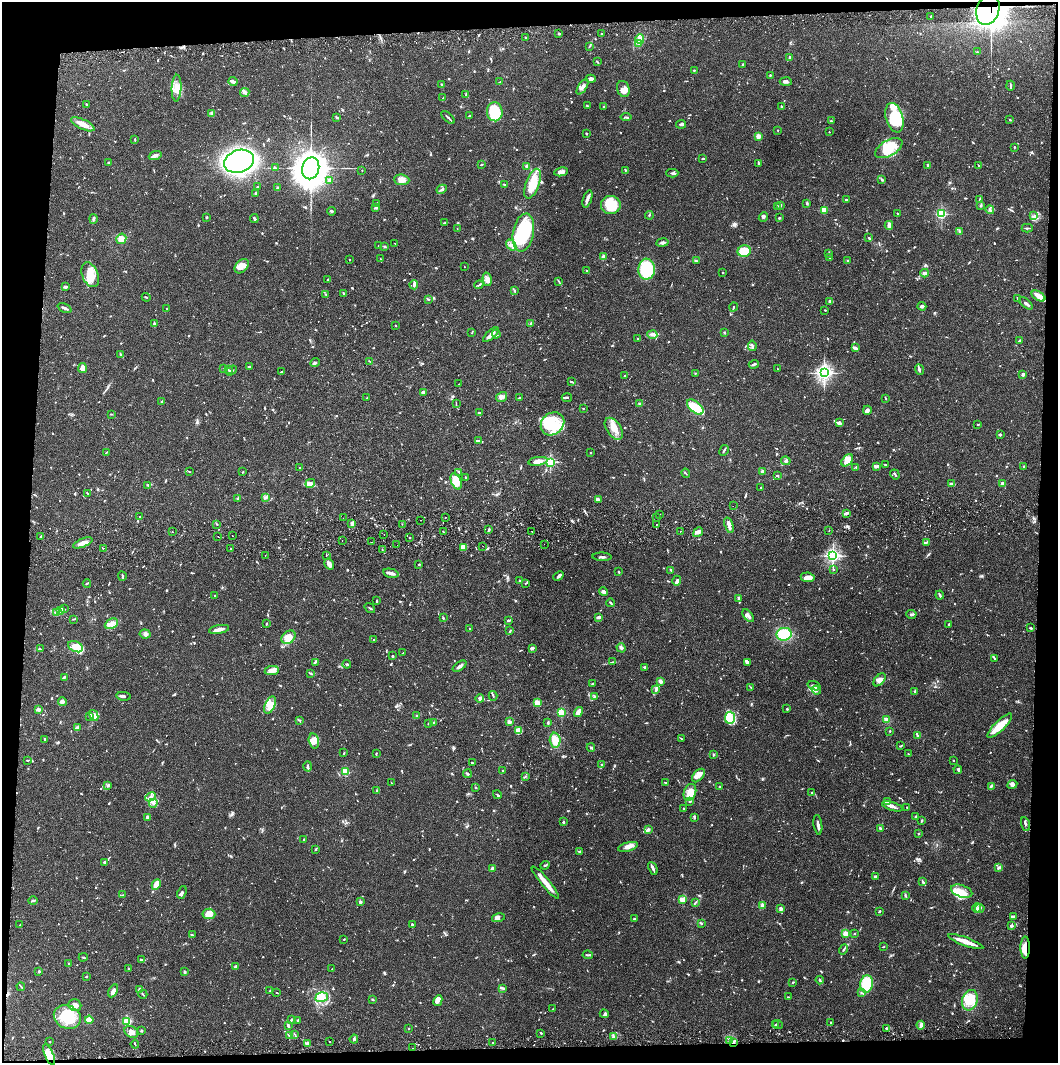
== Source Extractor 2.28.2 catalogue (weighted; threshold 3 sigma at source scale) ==
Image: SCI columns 5-4226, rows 57-4297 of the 4233 x 4354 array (HDU 1 of 3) = the unmasked area's bounding box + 8 px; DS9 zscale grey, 4 x 4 block average (1 PNG px = mean of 4 x 4 image px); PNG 1060 x 1065 px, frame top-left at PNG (2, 2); each listed source drawn as its Kron ellipse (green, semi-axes under 4 px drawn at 4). Shown black and unused: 8% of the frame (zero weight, under 2 of 3 exposures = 3% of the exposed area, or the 3 px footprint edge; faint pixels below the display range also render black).
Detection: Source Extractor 2.28.2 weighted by HDU 2 'WHT'. Background 0.0674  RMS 0.0048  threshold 0.0217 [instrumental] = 3 sigma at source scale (4.5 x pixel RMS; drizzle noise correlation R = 1.50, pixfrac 1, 0.05/0.05 arcsec/px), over >= 5 px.
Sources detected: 1350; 4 too faint to see at this stretch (4 x 4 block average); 13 inside a brighter object's white glare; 12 cosmic-ray / hot-pixel residue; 1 long thin detection or spike segment (spike, bleed or trail) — neither listed nor drawn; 49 coinciding with a brighter row at this scale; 110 inside a brighter listed object's ellipse — not listed separately; of the other 1161, all 500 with FLUX_AUTO >= 1.98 (the completeness limit of this list) listed and drawn (661 fainter detections not listed), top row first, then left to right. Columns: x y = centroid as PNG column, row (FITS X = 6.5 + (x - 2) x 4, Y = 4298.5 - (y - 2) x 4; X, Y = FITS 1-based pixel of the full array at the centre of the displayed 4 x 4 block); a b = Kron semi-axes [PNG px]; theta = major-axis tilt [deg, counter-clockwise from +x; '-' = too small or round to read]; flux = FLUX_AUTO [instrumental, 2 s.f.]
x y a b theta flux
988 9 16 11 71 630
931 16 2 2 - 12
559 33 2 2 - 4.8
601 34 2 2 - 3.6
525 37 2 2 - 3.4
640 39 5 4 - 12
639 43 3 2 - 2.3
589 46 4 2 - 3
977 52 2 2 - 2
789 57 3 2 - 4.4
597 62 2 2 - 4.4
743 65 3 2 - 2.6
694 70 3 2 - 2.7
770 75 2 2 - 2.8
591 79 5 3 - 8.1
233 81 4 2 - 12
500 82 4 2 - 3.7
786 82 6 3 -4 7.7
442 84 3 2 - 3.5
1010 86 5 2 - 4
583 87 9 3 58 11
177 88 13 5 88 25
623 89 8 6 -72 13
245 93 5 3 - 4.9
466 95 3 3 - 3.3
443 98 3 2 - 2.3
86 105 3 2 - 2.7
587 106 3 2 - 2.6
781 106 3 2 - 2.5
604 107 2 2 - 3.5
495 112 9 8 - 87
212 113 4 3 - 5.1
470 116 2 2 - 4.3
337 117 3 2 - 3.7
448 117 8 2 -43 5.4
626 117 5 2 - 3.8
894 118 15 8 -74 110
1010 120 2 2 - 2.5
831 121 2 2 - 2.4
83 124 12 5 -25 26
681 124 5 2 - 5.9
778 130 2 2 - 3.5
829 132 2 2 - 3.5
586 133 2 2 - 2.9
758 136 2 2 - 83
135 139 3 2 - 2.3
1014 147 2 2 - 3.8
889 148 15 8 29 49
155 156 6 4 20 9
703 158 3 2 - 3
239 161 15 11 18 900
108 162 2 2 - 3.6
481 164 2 2 - 3.2
759 164 4 2 - 2.9
928 165 2 2 - 8.9
527 166 3 2 - 5.6
979 166 2 2 - 3.1
275 168 3 2 - 2.4
311 168 11 8 77 6700
362 170 2 2 - 2.1
625 170 3 2 - 2.3
561 172 7 4 10 13
672 173 6 2 1 5.8
329 180 3 2 - 16
402 180 7 5 -4 19
882 180 3 2 - 3.1
504 184 3 2 - 3.1
532 184 16 6 70 76
257 187 2 2 - 4.4
277 188 3 2 - 4.3
442 189 5 2 - 5.9
256 193 3 2 - 3.3
587 199 9 2 71 14
846 199 3 2 - 3.4
980 199 2 2 - 2.7
377 203 2 2 - 2.3
807 203 2 2 - 2
611 205 10 9 - 81
981 205 3 2 - 3.4
777 206 4 2 - 2.2
780 206 4 3 - 3.5
376 208 3 2 - 8
824 210 2 2 - 92
990 210 4 2 - 4.8
332 211 4 2 - 3.7
898 213 2 2 - 2.2
941 214 2 2 - 400
649 215 4 2 - 2.9
1034 215 3 2 - 3.8
207 217 2 2 - 3.9
763 217 5 3 - 5.3
254 218 4 2 - 3.9
779 218 2 2 - 3.7
93 219 5 2 - 3.3
444 223 3 2 - 2.5
889 225 4 2 - 15
457 228 2 2 - 2
1027 228 5 2 - 3.9
959 231 4 2 - 3
523 233 19 10 79 190
869 238 2 2 - 5.1
121 239 5 5 - 34
662 242 6 3 10 7.2
395 243 2 2 - 2.6
511 245 6 2 -52 6.5
378 246 2 2 - 2.2
385 246 4 2 - 3.5
744 251 6 6 - 61
828 253 4 2 - 2.1
603 257 3 3 - 8.2
830 258 2 2 - 3.7
380 259 3 2 - 2
350 260 2 2 - 3.8
848 260 2 2 - 2.5
696 261 3 2 - 2.3
242 266 8 5 47 21
464 267 2 2 - 3.2
647 269 10 8 88 140
587 271 3 2 - 2.2
723 273 2 2 - 3
925 273 4 3 - 6.7
90 275 13 8 -68 49
487 279 7 4 -77 10
327 280 3 2 - 3.6
559 281 3 2 - 2.2
414 285 4 3 - 6.3
479 285 4 2 - 2.5
66 287 4 3 - 5.1
514 291 3 2 - 2.1
343 293 3 2 - 2.4
326 294 2 2 - 2.5
1038 296 7 4 -31 26
146 297 4 2 - 2.5
1017 298 2 2 - 2
428 299 3 2 - 3.2
830 301 3 2 - 2.7
1026 303 8 2 -40 7.9
922 306 4 3 - 7.7
733 307 5 2 - 2.8
65 308 7 2 -23 9.4
167 309 2 2 - 2.8
825 310 2 2 - 2.1
531 323 3 2 - 5.3
154 324 4 2 - 7.2
396 326 2 2 - 2.1
471 333 3 2 - 2
724 333 3 2 - 2
496 334 4 3 - 6.6
491 335 10 2 43 18
652 335 5 3 - 7.1
638 339 2 2 - 3
1020 340 3 2 - 4.6
752 346 5 2 - 4.5
856 348 3 2 - 7.9
121 355 3 2 - 2.6
370 361 3 2 - 3.4
315 363 5 3 - 5.2
754 364 5 2 - 5.5
250 366 2 2 - 2.2
82 368 5 3 - 20
224 369 2 2 - 2.1
777 369 2 2 - 2
919 369 5 2 - 5.7
228 370 2 2 - 3
231 371 6 2 35 6.8
281 372 4 2 - 3.1
695 373 2 2 - 2.5
824 373 3 3 - 870
1022 374 4 3 - 4.9
625 376 3 2 - 3
571 382 3 2 - 2.5
459 384 2 2 - 2.5
423 392 3 2 - 8.9
367 397 2 2 - 2.3
502 397 6 4 32 10
519 397 3 2 - 4.9
567 398 5 2 - 4.8
885 398 4 2 - 2.1
162 401 3 2 - 5.8
456 404 4 2 - 2.3
640 404 3 3 - 4.2
695 407 10 5 -40 30
583 408 2 2 - 2.9
867 410 4 3 - 9
479 413 2 2 - 2.7
111 414 2 2 - 2.1
839 423 3 3 - 9.3
552 424 12 10 43 80
978 425 2 2 - 2.7
614 429 12 7 -56 30
1000 435 2 2 - 6.1
478 441 3 2 - 2.7
724 450 6 2 63 4.5
106 452 2 2 - 2.7
591 453 2 2 - 2
847 460 7 4 47 27
538 461 9 4 9 30
786 461 5 3 - 5.4
550 462 2 2 - 400
885 465 2 2 - 2.6
1024 466 2 2 - 3.7
299 467 2 2 - 3.3
856 467 2 2 - 3.3
876 467 3 2 - 4.4
189 471 3 2 - 2.5
762 471 2 2 - 37
243 472 2 2 - 2.4
459 472 3 2 - 3.6
686 473 4 2 - 3.2
895 474 5 2 - 3.9
777 475 3 2 - 2.9
466 478 2 2 - 2.5
456 481 8 5 -69 61
310 483 5 4 - 9.6
1002 483 3 2 - 15
951 484 4 3 - 10
148 485 4 2 - 2.4
761 488 2 2 - 2.4
87 493 3 2 - 3.1
266 497 4 2 - 4.1
238 499 2 2 - 20
598 499 3 3 - 5.7
733 506 2 2 - 2.4
846 513 4 2 - 8.4
660 514 2 2 - 2.7
139 516 2 2 - 2.3
657 517 2 2 - 3.5
343 518 2 2 - 2.5
445 518 2 2 - 3.1
421 520 2 2 - 2.7
217 524 2 2 - 2.4
352 524 3 2 - 4.2
402 524 2 2 - 4.3
656 524 2 2 - 2.9
729 525 8 2 -71 21
488 530 3 2 - 2.1
532 531 2 2 - 2.8
680 531 2 2 - 2.7
829 531 2 2 - 2.2
172 532 2 2 - 2.6
443 532 3 2 - 2.1
698 532 5 3 - 7.9
384 534 2 2 - 2.6
41 536 2 2 - 5.6
218 536 2 2 - 6.8
232 536 2 2 - 6.7
410 538 2 2 - 3
342 541 2 2 - 2
372 542 2 2 - 2.3
926 542 4 2 - 4.6
83 543 10 4 22 16
544 544 2 2 - 2.4
397 545 2 2 - 2.3
483 546 2 2 - 2.5
463 547 4 3 - 35
103 548 2 2 - 5.9
231 548 2 2 - 2.4
382 549 2 2 - 2.3
265 555 2 2 - 4.7
326 555 2 2 - 4.9
833 556 2 2 - 770
602 557 9 2 -2 5.7
329 564 6 3 -60 15
419 564 2 2 - 7.5
833 569 3 2 - 2.1
671 570 3 2 - 2
619 572 3 2 - 2.6
391 573 8 2 -13 18
122 576 4 2 - 3.8
558 576 5 3 - 7.8
808 577 7 4 -8 14
519 581 3 2 - 2.2
677 581 5 2 - 11
87 583 4 2 - 2.9
525 583 2 2 - 2.2
603 592 4 3 - 7.3
940 595 4 2 - 6.4
215 596 2 2 - 2.5
738 598 3 2 - 2.1
377 601 3 2 - 2.8
611 603 4 2 - 4.1
370 608 5 2 - 2.8
64 609 3 2 - 2
61 611 4 2 - 5.5
56 612 4 2 - 4.6
911 614 5 2 - 4.4
748 616 7 3 -51 10
599 617 3 2 - 9.8
443 618 3 2 - 2
73 619 3 2 - 2.3
508 620 3 2 - 5.1
267 623 3 2 - 3.6
111 624 7 5 25 15
949 624 3 2 - 3.4
1031 628 3 2 - 3.2
219 629 10 3 11 17
470 629 3 2 - 2
510 631 3 2 - 3
145 634 5 4 - 8.5
784 634 7 6 - 100
289 637 8 5 40 30
374 640 2 2 - 4.4
76 647 8 5 -23 28
532 648 4 3 - 6.1
621 648 5 3 - 5.6
40 649 3 2 - 3.1
403 653 2 2 - 3
392 656 2 2 - 11
995 659 3 2 - 4
315 662 3 2 - 3.6
613 662 3 2 - 3.6
747 662 4 3 - 3.9
347 664 4 3 - 4.5
460 666 8 2 34 12
645 667 3 2 - 6.6
272 670 7 4 9 23
311 674 3 2 - 2.2
64 677 4 2 - 4.4
880 680 7 4 49 16
660 681 4 3 - 9.8
593 683 3 2 - 2.1
814 686 7 3 -19 7.6
751 688 4 2 - 2.5
656 690 4 2 - 4
816 690 4 3 - 6.6
915 691 3 2 - 3.7
124 696 7 2 -7 8
493 696 5 2 - 3
594 696 2 2 - 2
480 698 4 3 - 9.5
62 702 4 3 - 8.2
537 703 4 3 - 17
270 705 9 5 65 32
38 709 3 3 - 5.6
787 709 2 2 - 3.3
578 712 5 2 - 32
562 713 2 2 - 190
94 715 6 4 -61 12
89 716 3 2 - 2.1
417 716 4 3 - 4.4
730 718 6 5 - 23
299 720 3 2 - 2.4
887 720 3 2 - 15
509 722 3 3 - 9.5
433 723 3 2 - 2.9
548 723 3 2 - 2.6
428 724 2 2 - 8.6
1000 726 16 5 45 50
77 727 3 3 - 5.2
519 731 4 3 - 7.9
890 731 2 2 - 2.6
917 735 4 2 - 2.9
44 739 3 2 - 2.7
681 739 3 2 - 2.9
555 740 8 5 -88 35
314 741 7 5 -74 16
901 746 4 2 - 2.8
591 747 4 2 - 4.4
344 753 3 2 - 3
376 753 3 2 - 3
908 754 2 2 - 2.3
713 755 3 2 - 3.9
27 760 3 2 - 2.7
953 760 2 2 - 2.3
472 763 2 2 - 5.1
601 764 3 2 - 2.3
308 766 5 2 - 7.7
958 770 4 2 - 3.3
503 771 2 2 - 2.7
345 772 2 2 - 170
467 774 4 2 - 4.8
525 776 3 2 - 3.3
698 776 8 4 48 15
665 782 2 2 - 2.2
391 783 2 2 - 2
1012 784 5 4 - 8.6
107 785 3 3 - 3.9
719 786 3 2 - 3.2
991 786 3 2 - 2.9
476 788 2 2 - 3.1
377 791 3 2 - 3.4
690 792 9 6 72 29
812 793 2 2 - 3.3
497 795 4 2 - 3.6
151 797 6 3 25 9.5
690 801 3 2 - 4.9
887 802 2 2 - 13
153 803 4 2 - 5.3
892 806 11 3 -17 12
907 807 2 2 - 4.2
683 808 2 2 - 5.2
916 816 3 2 - 2.3
147 817 3 2 - 6.8
694 817 3 2 - 4.2
921 821 3 2 - 4.1
563 822 4 2 - 3.8
1025 824 7 2 -71 6
818 825 10 2 -81 12
880 828 3 2 - 6.9
648 829 4 3 - 5.3
919 834 2 2 - 2.7
304 840 2 2 - 2.2
628 847 10 4 15 21
316 849 3 2 - 2.2
580 851 4 2 - 3.8
105 862 3 2 - 4.4
545 865 5 2 - 3.8
653 868 7 2 -65 12
998 868 4 2 - 4.2
492 869 3 3 - 7.2
875 877 4 3 - 7.4
545 882 21 3 -51 44
923 882 3 2 - 4.6
156 885 5 3 - 37
962 891 11 6 -19 25
182 892 7 2 70 7.6
122 895 3 2 - 2
905 895 3 2 - 2.3
682 899 4 3 - 15
33 901 4 2 - 5.8
360 902 3 2 - 5.5
695 902 3 2 - 2.2
762 905 4 2 - 8.7
977 908 4 3 - 7.5
980 908 5 2 - 5
781 909 3 2 - 11
879 911 3 2 - 3.3
209 914 6 5 - 29
1013 917 4 2 - 9.6
498 918 7 4 12 10
635 919 4 2 - 2.8
701 923 2 2 - 6.1
20 925 2 2 - 2.1
412 925 4 2 - 4.6
1011 926 3 2 - 6.9
845 934 2 2 - 120
854 934 2 2 - 2.2
192 935 4 2 - 3.3
344 939 2 2 - 2.5
966 942 18 2 -20 43
883 947 3 2 - 2.2
1025 947 11 4 -90 26
843 949 5 2 - 4
588 955 5 2 - 3.8
83 957 4 2 - 2.9
142 960 4 3 - 4.6
69 964 3 2 - 2.5
235 966 3 2 - 5.3
128 968 2 2 - 2.2
332 969 2 2 - 2.3
39 971 2 2 - 5.3
184 972 2 2 - 6.1
86 976 3 2 - 2.3
820 980 4 2 - 5.2
793 982 2 2 - 2.6
866 984 8 6 81 130
21 987 4 2 - 2.9
502 988 4 2 - 4.5
140 990 3 2 - 13
113 991 7 2 62 18
270 991 2 2 - 5.2
861 992 4 2 - 2.4
277 993 2 2 - 2.2
143 994 4 2 - 2.8
322 997 6 5 - 19
788 997 3 2 - 2
372 999 3 2 - 2.7
970 1000 10 7 72 58
438 1001 6 4 63 11
75 1005 6 6 - 17
552 1009 4 2 - 2
604 1014 4 3 - 6.1
67 1017 14 11 -25 110
89 1020 4 3 - 38
291 1020 3 2 - 4.8
298 1021 3 2 - 2
127 1022 2 2 - 270
831 1022 2 2 - 3.5
778 1024 5 2 - 2.4
775 1025 3 2 - 3.8
921 1025 4 2 - 5.3
288 1026 3 2 - 2.5
886 1028 2 2 - 4.5
409 1029 2 2 - 2.4
141 1030 3 2 - 4.1
131 1032 7 5 -33 15
541 1033 2 2 - 4.2
295 1034 3 2 - 2.4
289 1035 4 2 - 3.1
614 1037 2 2 - 2.6
354 1039 4 2 - 4.5
730 1040 4 2 - 4.9
329 1041 2 2 - 7.7
50 1042 2 2 - 2.5
734 1042 3 3 - 7.2
308 1043 2 2 - 2.1
493 1043 2 2 - 4.4
135 1044 4 2 - 2.4
412 1048 2 2 - 3.1
49 1055 11 4 -67 25
Overlapping masked pixels (flux is a lower limit): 3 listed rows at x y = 988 9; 1025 947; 734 1042
Diffuse or blended objects may show on this block-average render without a row.